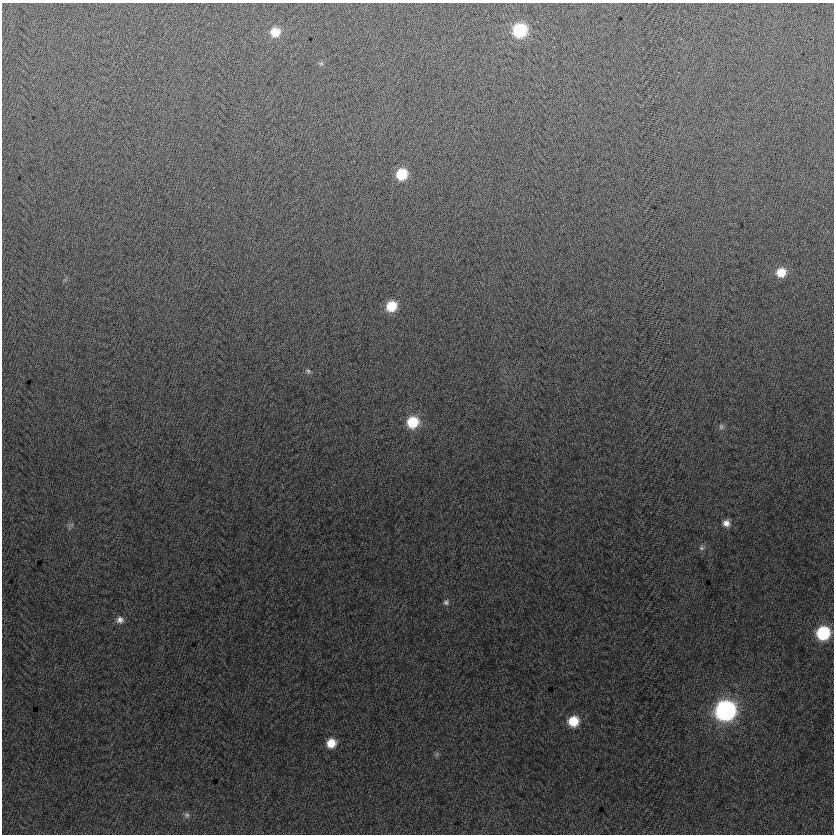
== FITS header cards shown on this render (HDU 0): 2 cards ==
NAXIS1  =                  832
NAXIS2  =                  832

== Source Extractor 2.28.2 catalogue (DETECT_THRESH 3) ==
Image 832 x 832 px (HDU 0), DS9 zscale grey, 1 PNG px = 1 image px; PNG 836 x 836 px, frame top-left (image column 1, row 832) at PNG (2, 3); no overlay
Background -5.1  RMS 12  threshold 37.4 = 3 sigma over >= 5 px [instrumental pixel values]
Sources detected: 18; all 18 listed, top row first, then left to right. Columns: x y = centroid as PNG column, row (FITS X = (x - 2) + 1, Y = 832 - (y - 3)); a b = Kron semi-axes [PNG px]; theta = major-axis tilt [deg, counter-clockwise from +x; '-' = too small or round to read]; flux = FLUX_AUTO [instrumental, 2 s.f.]
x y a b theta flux
520 30 10 10 - 61000
275 32 10 10 - 13000
321 63 6 4 0 1200
401 174 9 9 - 26000
781 272 10 9 - 13000
391 306 10 9 - 20000
308 371 6 5 - 1300
413 422 11 11 - 26000
721 427 8 6 -57 2000
726 523 8 8 - 5200
702 548 7 5 -15 2000
446 602 7 7 - 2100
120 620 10 8 14 4200
823 633 10 9 - 55000
725 710 11 11 - 280000
573 721 9 9 - 20000
331 743 9 8 - 12000
187 815 8 6 -15 2400